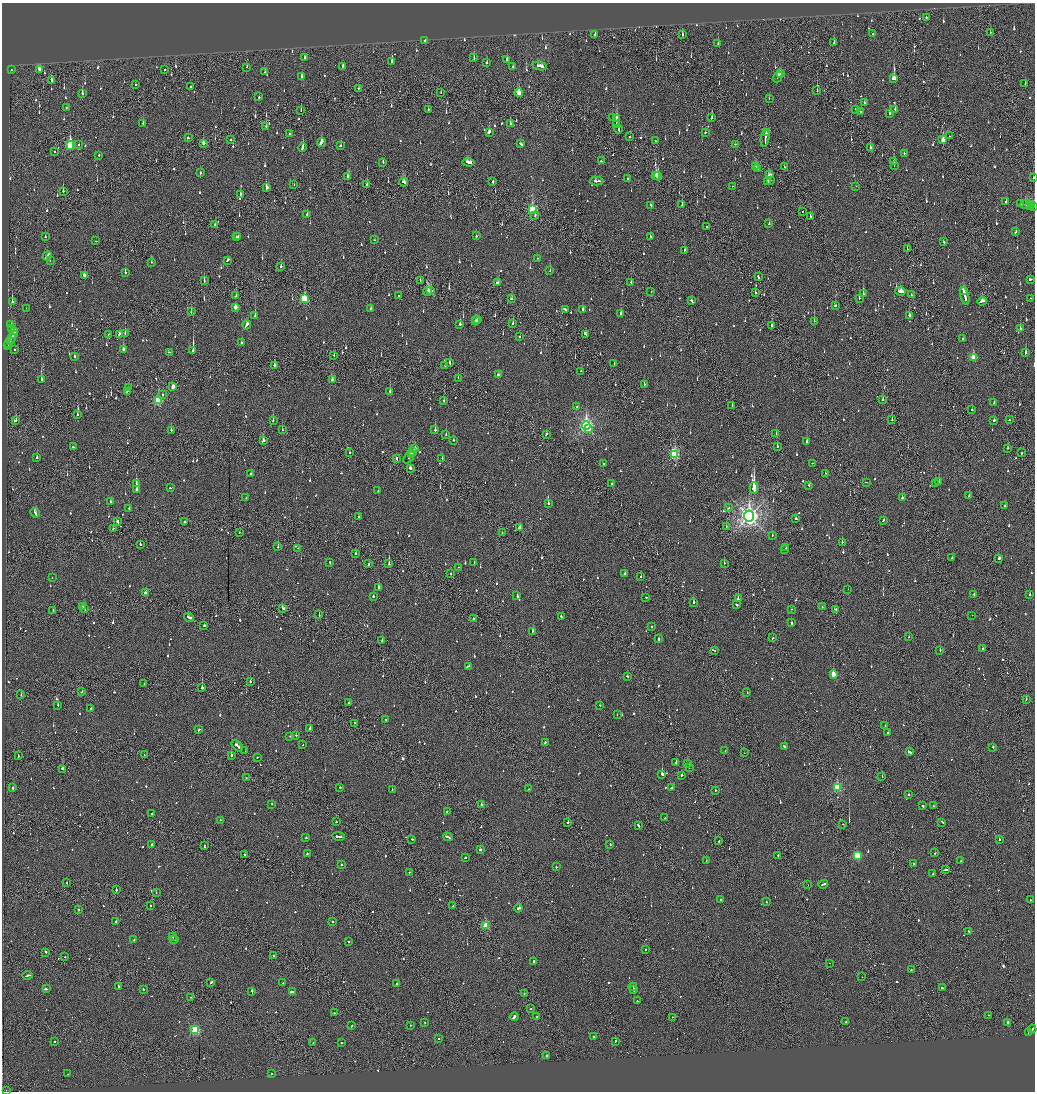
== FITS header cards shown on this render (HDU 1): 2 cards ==
NAXIS1  =                 2065
NAXIS2  =                 2179

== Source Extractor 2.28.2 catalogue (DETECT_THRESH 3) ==
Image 2065 x 2179 px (HDU 1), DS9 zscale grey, zoomed out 1/2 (1 PNG px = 2 x 2 image px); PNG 1037 x 1094 px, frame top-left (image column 1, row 2178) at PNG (2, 3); each listed source drawn as its Kron ellipse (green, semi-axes under 4 px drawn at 4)
Background -0.115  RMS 0.075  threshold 0.224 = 3 sigma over >= 5 px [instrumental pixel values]
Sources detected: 1340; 86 cannot appear on this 1/2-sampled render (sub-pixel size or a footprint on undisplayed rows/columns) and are neither listed nor drawn; of the other 1254, the 500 brightest by FLUX_AUTO listed and drawn (754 fainter detections omitted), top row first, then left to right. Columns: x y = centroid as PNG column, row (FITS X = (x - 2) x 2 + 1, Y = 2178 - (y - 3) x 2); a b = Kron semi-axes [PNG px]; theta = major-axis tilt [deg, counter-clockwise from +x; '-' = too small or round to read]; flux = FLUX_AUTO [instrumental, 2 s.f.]
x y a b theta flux
926 17 2 2 - 220
990 33 2 1 - 100
595 34 3 2 - 76
873 34 2 2 - 410
682 35 3 2 - 100
425 41 3 2 - 110
834 43 3 2 - 85
718 44 3 2 - 71
304 58 3 2 - 77
474 58 3 2 - 94
507 60 3 2 - 180
392 61 3 2 - 220
487 63 2 2 - 52
343 66 3 2 - 63
540 66 7 2 -11 310
247 67 2 1 - 83
513 67 2 2 - 52
11 70 2 2 - 55
39 70 4 2 - 280
165 70 2 2 - 53
265 72 2 2 - 62
780 73 3 2 - 79
302 76 3 2 - 54
778 77 6 2 59 190
894 78 3 3 - 320
51 80 3 2 - 85
1025 84 2 2 - 55
135 85 2 2 - 54
190 87 2 2 - 60
359 88 2 2 - 71
817 91 2 1 - 79
82 93 3 2 - 140
441 93 3 1 - 83
519 93 4 3 - 360
259 97 2 2 - 80
769 99 2 2 - 65
864 103 3 2 - 81
66 107 2 2 - 55
428 109 2 2 - 50
856 109 2 2 - 93
895 109 2 2 - 96
301 110 2 2 - 81
861 112 2 2 - 97
889 113 3 2 - 72
613 118 2 2 - 140
616 118 4 2 - 220
712 118 3 2 - 130
143 123 3 1 - 96
510 123 3 2 - 110
616 125 2 2 - 300
266 126 2 1 - 57
618 129 4 2 - 190
489 132 3 2 - 280
705 133 2 2 - 59
766 133 3 2 - 110
289 134 2 2 - 67
950 136 2 1 - 50
630 137 3 1 - 100
188 138 2 2 - 85
765 138 8 2 80 320
231 139 2 2 - 220
943 140 3 2 - 170
655 141 2 1 - 80
321 142 4 2 - 450
203 143 3 2 - 89
521 144 4 2 - 110
736 144 2 1 - 96
70 145 4 3 - 860
79 145 2 2 - 62
341 146 2 2 - 130
303 147 4 2 - 340
870 147 2 2 - 93
55 152 2 2 - 52
904 153 2 2 - 85
99 155 2 2 - 67
601 161 3 2 - 59
383 162 3 2 - 53
468 162 6 3 -4 160
894 162 3 2 - 92
894 165 2 1 - 66
756 166 4 2 - 300
784 167 2 2 - 79
758 169 4 2 - 220
200 173 2 2 - 55
769 175 4 2 - 100
348 176 3 2 - 160
655 176 3 2 - 440
658 176 4 2 - 180
1033 178 2 1 - 190
628 179 2 2 - 73
493 181 3 2 - 140
596 181 7 2 0 300
770 181 3 1 - 110
404 182 4 3 - 210
768 182 3 2 - 160
294 184 2 1 - 72
367 184 2 2 - 210
733 186 2 2 - 57
856 186 2 2 - 160
266 188 3 2 - 240
63 191 3 2 - 73
240 194 3 2 - 84
1006 201 2 2 - 67
1021 203 3 2 - 150
1026 204 6 3 5 210
651 205 2 2 - 69
682 205 2 2 - 81
1029 205 2 1 - 82
1031 206 3 1 - 130
1034 206 3 2 - 69
532 210 4 3 - 1100
802 212 2 1 - 68
307 215 2 2 - 240
535 216 2 1 - 130
810 216 2 2 - 64
769 224 2 2 - 68
215 225 2 2 - 62
706 226 2 2 - 73
1016 232 2 2 - 180
238 236 2 2 - 68
476 236 2 2 - 150
45 237 2 2 - 58
236 237 2 2 - 73
650 237 2 2 - 110
375 240 2 1 - 55
96 241 2 2 - 62
943 242 2 2 - 150
907 249 2 1 - 130
684 250 3 2 - 150
47 256 5 2 - 250
537 258 2 2 - 49
50 260 2 1 - 67
227 260 4 2 - 160
151 262 2 1 - 69
281 266 2 2 - 100
550 271 2 1 - 60
125 272 3 2 - 140
84 275 3 2 - 310
758 277 3 2 - 280
1031 279 3 2 - 97
204 281 3 1 - 76
420 281 2 1 - 53
498 282 4 2 - 110
631 282 2 1 - 160
963 290 4 2 - 150
427 291 4 3 - 780
430 291 3 2 - 510
900 291 5 3 - 190
651 292 2 1 - 52
755 293 2 2 - 82
863 294 2 2 - 83
398 295 2 2 - 49
911 295 2 1 - 150
236 296 2 2 - 480
965 296 9 2 -76 350
859 298 2 1 - 300
1031 298 2 2 - 64
304 299 4 3 - 780
511 299 3 2 - 110
691 301 3 2 - 95
982 301 5 2 - 170
12 302 3 2 - 350
835 305 3 2 - 60
235 307 3 2 - 150
26 308 2 1 - 88
370 308 2 2 - 52
565 309 4 2 - 170
583 310 3 2 - 290
191 312 2 2 - 59
621 313 3 2 - 170
909 315 3 2 - 200
255 316 2 2 - 260
478 319 4 2 - 140
476 321 3 1 - 110
814 321 2 2 - 190
513 323 2 2 - 92
11 324 2 2 - 50
460 324 2 2 - 150
246 325 4 2 - 230
772 325 2 2 - 250
11 328 2 2 - 130
1020 329 2 2 - 77
15 332 3 2 - 130
125 333 3 2 - 79
108 334 2 2 - 62
120 334 3 2 - 110
585 334 4 2 - 74
13 335 4 2 - 130
519 336 2 2 - 150
11 339 6 2 64 240
963 339 2 2 - 160
9 343 3 2 - 120
241 343 3 2 - 85
8 345 2 2 - 99
15 349 2 2 - 81
123 349 3 2 - 180
193 350 3 2 - 2500
169 352 3 2 - 66
1026 352 3 2 - 630
334 355 2 2 - 64
74 357 2 2 - 160
973 357 3 3 - 330
450 363 3 2 - 110
614 364 2 1 - 53
274 366 4 2 - 200
445 366 2 2 - 73
581 371 2 2 - 66
498 375 3 2 - 84
458 378 2 1 - 76
41 379 3 2 - 210
332 380 3 2 - 140
644 384 2 1 - 84
128 387 2 1 - 51
173 387 3 2 - 150
127 391 2 2 - 120
390 392 2 2 - 200
163 394 2 2 - 92
882 400 3 2 - 120
158 401 4 3 - 940
443 401 2 2 - 160
994 403 2 2 - 110
732 406 2 1 - 65
577 407 2 2 - 130
972 410 2 2 - 290
77 415 2 2 - 110
892 420 2 1 - 200
994 420 2 2 - 72
1009 420 2 2 - 160
15 421 3 2 - 240
273 421 2 2 - 68
586 426 4 4 - 3800
588 429 3 2 - 310
171 430 2 2 - 140
282 430 2 2 - 53
435 430 2 2 - 270
776 433 2 1 - 120
546 434 3 2 - 110
446 435 2 2 - 57
453 440 2 2 - 49
263 441 3 2 - 390
807 441 2 2 - 76
73 447 2 2 - 200
777 447 2 1 - 170
415 448 3 2 - 120
1007 448 2 2 - 97
413 451 3 2 - 190
350 453 2 1 - 58
411 453 2 1 - 120
1021 453 2 1 - 160
675 454 4 3 - 1300
37 457 2 2 - 160
409 457 8 2 57 280
442 458 2 2 - 49
396 459 3 1 - 100
813 463 2 2 - 68
603 464 2 2 - 150
410 469 3 2 - 160
825 473 2 2 - 84
251 474 2 2 - 170
866 482 2 1 - 69
939 482 2 2 - 290
935 483 2 2 - 65
136 484 3 2 - 110
612 484 2 1 - 70
809 485 2 2 - 60
171 488 3 1 - 69
754 488 5 2 - 23000
137 490 2 2 - 310
378 491 2 2 - 88
969 496 2 1 - 78
246 498 2 2 - 63
902 498 2 2 - 700
110 502 2 2 - 97
548 503 2 2 - 200
1005 506 2 2 - 86
129 508 2 2 - 120
729 508 2 2 - 67
35 513 5 2 - 190
749 516 5 5 - 9200
358 517 2 2 - 53
796 519 3 2 - 120
883 520 3 2 - 87
117 521 3 2 - 230
185 522 3 2 - 110
726 526 2 1 - 60
519 527 3 2 - 150
113 529 2 2 - 97
239 532 2 1 - 55
502 533 2 1 - 87
772 536 2 2 - 63
842 542 2 1 - 120
140 544 2 2 - 110
278 547 2 2 - 130
298 548 2 2 - 240
786 548 3 2 - 93
784 550 2 1 - 55
355 554 2 2 - 68
952 558 2 2 - 53
999 558 3 2 - 130
330 562 2 2 - 86
474 562 2 2 - 66
724 563 2 2 - 72
368 564 2 1 - 120
389 564 2 2 - 230
458 567 2 2 - 70
625 573 2 2 - 200
451 574 2 2 - 110
641 577 2 2 - 64
52 578 2 2 - 51
378 587 2 2 - 150
848 589 2 1 - 60
146 593 2 2 - 93
974 594 2 2 - 98
1030 595 2 2 - 61
517 596 3 2 - 110
373 597 2 2 - 52
646 597 2 2 - 68
738 599 2 2 - 260
694 602 2 2 - 220
737 605 3 2 - 79
83 606 4 2 - 140
822 607 2 1 - 54
283 608 4 2 - 130
85 609 4 2 - 170
791 609 2 2 - 52
835 609 3 2 - 110
53 610 2 2 - 53
319 615 3 2 - 79
972 615 2 1 - 71
561 616 2 2 - 86
189 617 5 2 - 180
473 619 2 2 - 75
791 623 3 2 - 200
204 626 2 2 - 130
651 627 2 2 - 160
532 631 2 2 - 450
909 637 2 2 - 57
772 638 2 2 - 61
659 639 3 2 - 89
382 641 2 2 - 120
983 649 2 2 - 74
715 650 2 1 - 57
940 650 2 2 - 93
468 666 4 2 - 160
833 674 3 3 - 300
627 676 3 2 - 81
250 682 2 2 - 200
144 684 2 1 - 210
202 688 2 1 - 600
82 692 2 2 - 49
747 692 2 2 - 61
21 695 2 1 - 58
1026 699 2 2 - 200
349 703 2 2 - 73
58 705 2 2 - 120
600 705 2 2 - 49
91 708 2 2 - 130
617 714 2 2 - 58
386 720 2 2 - 54
355 723 2 2 - 51
885 726 2 1 - 100
310 729 2 2 - 150
199 730 3 2 - 88
888 733 2 1 - 180
296 735 2 2 - 53
290 736 2 2 - 54
545 743 2 2 - 100
303 745 2 2 - 61
237 746 7 2 -44 240
784 747 3 2 - 160
993 747 2 2 - 190
725 750 2 1 - 49
245 751 2 1 - 140
909 752 4 2 - 220
744 753 2 1 - 63
144 755 2 1 - 71
231 755 2 2 - 180
18 756 2 1 - 330
257 757 2 2 - 60
676 762 3 1 - 120
688 764 2 1 - 54
689 768 2 1 - 120
63 769 3 2 - 300
662 774 3 2 - 1400
682 775 2 2 - 200
246 777 2 2 - 87
882 777 2 2 - 110
340 787 2 2 - 290
837 787 3 3 - 1200
12 788 2 2 - 120
672 788 3 2 - 80
392 789 2 2 - 75
529 789 2 1 - 57
715 790 2 2 - 110
909 795 2 2 - 86
271 804 2 2 - 63
481 805 2 2 - 160
923 806 2 2 - 80
934 806 2 2 - 78
447 811 2 2 - 91
152 813 3 2 - 60
664 818 2 1 - 87
220 820 2 2 - 55
336 822 2 2 - 61
568 822 2 2 - 180
942 822 3 2 - 73
843 824 2 2 - 51
639 826 3 2 - 280
338 836 6 2 -9 220
448 837 5 2 - 190
306 838 2 2 - 120
412 839 3 2 - 92
999 839 2 2 - 130
719 841 2 1 - 75
152 844 2 2 - 68
610 844 2 2 - 140
204 846 3 1 - 70
480 850 3 2 - 93
935 853 2 1 - 96
245 854 2 2 - 51
307 854 3 2 - 110
778 855 2 1 - 450
857 855 3 3 - 830
465 858 2 2 - 55
706 860 2 2 - 68
961 861 2 2 - 250
914 863 2 1 - 59
341 865 2 2 - 130
556 867 2 2 - 100
945 870 4 2 - 180
409 872 2 2 - 98
933 874 2 1 - 60
67 883 2 2 - 79
823 884 5 2 - 190
808 885 2 1 - 51
116 890 2 2 - 190
156 893 2 1 - 160
721 900 2 2 - 66
1031 900 2 2 - 67
766 902 2 2 - 130
150 906 2 1 - 61
453 906 2 1 - 100
518 908 4 2 - 270
78 910 2 2 - 150
332 921 2 2 - 120
116 922 2 2 - 270
486 926 3 3 - 620
969 931 3 2 - 130
173 937 4 2 - 72
134 939 2 1 - 74
173 939 2 2 - 120
175 939 2 1 - 130
348 941 2 2 - 89
645 949 2 1 - 250
45 952 3 1 - 81
274 956 3 2 - 74
65 957 2 2 - 110
534 962 3 2 - 120
830 963 2 1 - 59
911 970 2 2 - 70
28 975 5 2 - 250
862 977 2 1 - 150
211 982 3 2 - 110
283 983 2 2 - 80
397 983 2 2 - 67
118 986 3 2 - 270
633 987 4 2 - 170
942 988 3 2 - 190
46 989 3 2 - 250
634 989 3 2 - 190
143 990 2 2 - 58
252 991 4 2 - 350
292 992 3 2 - 310
524 993 2 2 - 60
191 997 2 2 - 74
637 1001 2 2 - 85
531 1009 2 2 - 110
334 1013 2 2 - 91
989 1015 2 2 - 52
514 1017 4 2 - 230
537 1017 2 1 - 56
672 1017 2 1 - 65
425 1022 2 1 - 57
846 1022 2 1 - 230
1008 1022 3 2 - 61
410 1025 2 2 - 51
352 1026 2 2 - 110
1032 1029 4 2 - 300
195 1030 3 3 - 1200
1029 1032 3 1 - 130
594 1037 3 2 - 250
439 1039 2 2 - 100
615 1041 2 1 - 64
54 1042 2 2 - 110
313 1043 2 2 - 49
342 1043 2 2 - 83
546 1056 2 2 - 120
68 1074 2 2 - 59
272 1074 2 2 - 54
6 1090 2 1 - 110
At the frame edge (FLAGS 8, measured only in part): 2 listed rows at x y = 1033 178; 1034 206
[754 fainter detections neither listed nor drawn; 86 sub-pixel or undisplayed-footprint detections neither listed nor drawn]